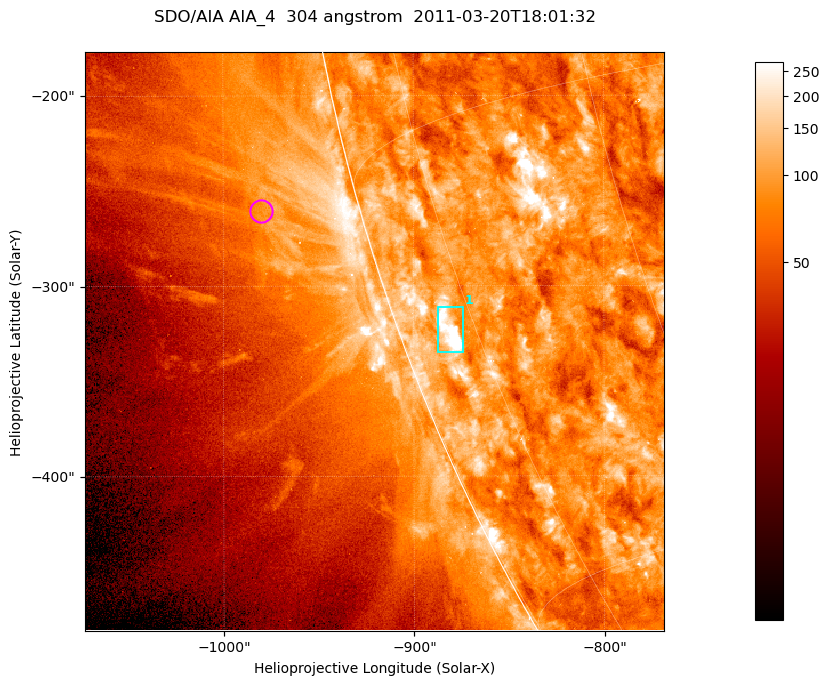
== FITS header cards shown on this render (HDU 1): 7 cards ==
TELESCOP= 'SDO/AIA '           / For AIA: SDO/AIA
INSTRUME= 'AIA_4   '           / For AIA: AIA_ATA1, AIA_ATA2, AIA_ATA3 or AIA_AT
WAVELNTH=                  304 / [angstrom] Wavelength
WAVEUNIT= 'angstrom'           / Wavelength unit: angstrom
DATE-OBS= '2011-03-20T18:01:32.126' / [ISO] Date when observation started; ISO 8
CTYPE1  = 'HPLN-TAN'           / CTYPE1; Typically HPLN
CTYPE2  = 'HPLT-TAN'           / CTYPE2; Typically HPLT

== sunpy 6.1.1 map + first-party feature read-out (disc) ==
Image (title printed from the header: SDO/AIA AIA_4  304 angstrom  2011-03-20T18:01:32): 507 x 507 px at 0.6 arcsec/px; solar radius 964 arcsec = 1606 px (partial field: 1.4% of the solar disc is inside the frame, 44% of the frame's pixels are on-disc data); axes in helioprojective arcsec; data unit not stated in the header (colour bar unlabelled)
Orientation: roll -0.132 deg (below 1 deg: not rotated)
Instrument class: DISC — disc imager (sunpy class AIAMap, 304 A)
Bright regions (active regions / flare kernels): reference = the on-disc median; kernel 5 px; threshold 5 sigma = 146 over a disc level ~84.2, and >= 1.15x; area >= 257 px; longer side >= 6 px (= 3.6 arcsec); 1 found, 1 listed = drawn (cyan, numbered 1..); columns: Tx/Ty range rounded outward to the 2 arcsec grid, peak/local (2 s.f.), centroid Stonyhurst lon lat
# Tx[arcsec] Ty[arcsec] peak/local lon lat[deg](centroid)
1 -888..-874 -336..-310 7.2 -78 -21
Off-limb structures (1.02-1.3 R_sun): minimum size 128 px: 6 found; the strongest spans PA ~105 deg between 1.04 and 1.09 R_sun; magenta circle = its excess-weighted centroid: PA ~105 deg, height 1.05 R_sun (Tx ~-980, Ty ~-260 arcsec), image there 1.5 x the reference